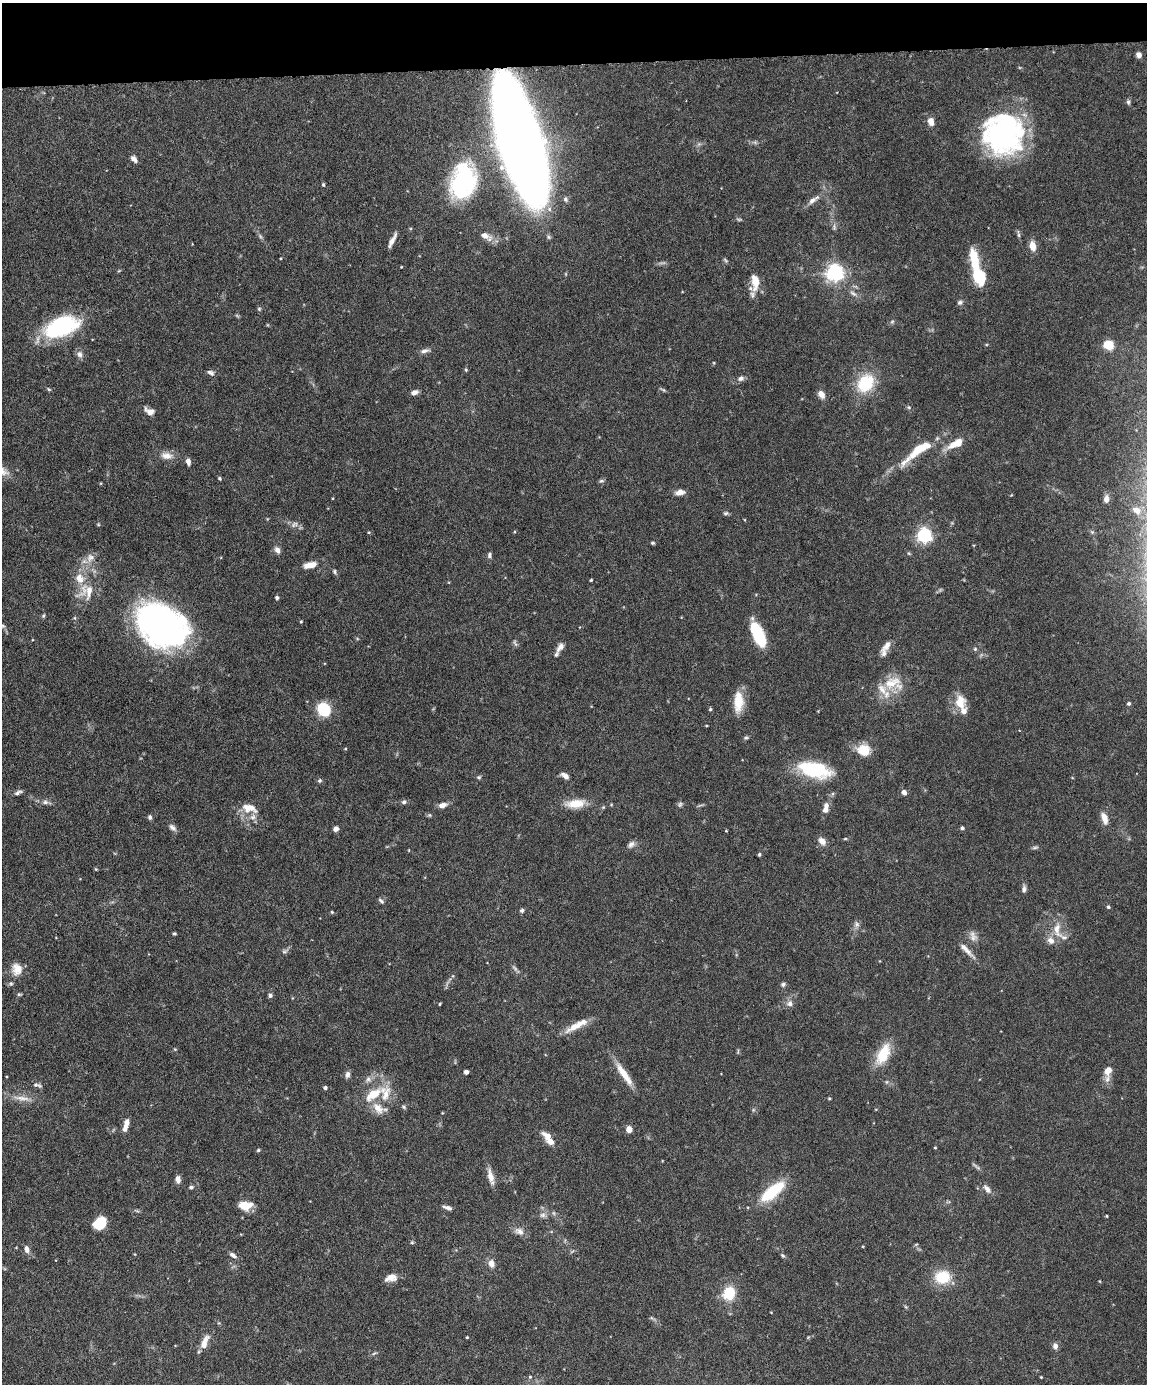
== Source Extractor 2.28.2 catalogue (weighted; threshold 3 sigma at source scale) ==
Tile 3 of 4 x 3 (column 3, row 1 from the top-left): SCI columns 2294-3438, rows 3003-4384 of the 4586 x 4516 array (HDU 1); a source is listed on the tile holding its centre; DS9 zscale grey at full resolution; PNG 1149 x 1386 px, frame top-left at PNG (2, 3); no overlay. Shown black and unused: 4% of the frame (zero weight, under 4 of 8 exposures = <1% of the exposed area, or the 3 px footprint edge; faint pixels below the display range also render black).
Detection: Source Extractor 2.28.2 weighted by HDU 2 'WHT'; one run over the whole footprint, this tile lists its part. Background 0.0981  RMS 0.0031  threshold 0.0127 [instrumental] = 3 sigma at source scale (4.09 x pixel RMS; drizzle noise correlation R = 1.36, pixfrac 0.8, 0.05/0.05 arcsec/px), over >= 5 px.
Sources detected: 194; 2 too faint to see at this stretch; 3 inside a brighter object's white glare — not listed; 11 inside a brighter listed object's ellipse — not listed separately; the other 178 listed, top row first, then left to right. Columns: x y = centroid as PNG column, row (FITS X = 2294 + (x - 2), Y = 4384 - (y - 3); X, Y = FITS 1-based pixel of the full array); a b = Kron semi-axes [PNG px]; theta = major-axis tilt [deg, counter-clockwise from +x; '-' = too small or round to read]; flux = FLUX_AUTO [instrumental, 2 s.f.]
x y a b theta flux
1139 55 6 5 - 1.6
1128 102 7 5 -81 0.68
931 121 8 6 -75 2.5
1004 125 51 43 78 43
521 142 78 24 -74 780
134 159 9 6 -50 1.1
463 181 45 30 74 35
323 185 5 4 - 0.4
566 199 8 6 -75 0.87
813 200 19 6 34 2.1
1018 234 12 3 -82 0.61
260 236 9 4 -55 0.66
485 236 12 8 -24 2.2
392 240 19 5 63 1.8
1032 246 10 7 -80 2.9
281 258 3 2 - 0.23
725 260 9 4 -45 0.46
835 273 6 6 - 120
980 276 18 13 -74 10
755 282 19 10 85 5.5
853 293 12 5 -34 1.1
960 302 8 6 30 0.73
259 309 5 5 - 0.43
892 322 6 5 - 0.51
61 327 38 19 22 29
1109 345 8 7 - 6.9
425 351 13 5 9 1.2
79 354 10 8 -72 1.2
466 370 5 4 - 0.35
210 373 10 6 -23 0.93
741 378 9 7 14 1
865 383 21 16 52 14
49 389 6 4 -32 0.35
663 390 8 4 -28 0.44
414 392 8 5 23 1.4
821 394 10 7 -56 1.9
909 407 7 5 -21 0.47
149 411 11 7 -27 2
956 444 23 8 27 5
917 451 52 11 39 10
167 456 18 10 -7 2.6
188 461 7 5 -76 1.4
220 478 4 4 - 0.4
601 481 8 5 17 0.52
101 483 4 3 - 0.23
680 492 12 7 9 1.7
1106 499 8 5 86 1.3
1136 510 12 8 -34 2.7
726 513 7 5 15 0.55
294 524 11 6 31 1.2
369 532 4 4 - 0.31
924 535 6 6 - 79
653 543 5 4 - 0.36
277 550 9 7 -59 1.3
909 554 5 3 - 0.32
490 555 7 6 - 0.69
90 558 13 11 62 2.4
310 565 14 7 10 3.7
335 572 7 5 -61 0.61
591 580 3 3 - 0.32
86 591 26 22 27 6.7
277 598 4 3 - 0.72
43 616 6 4 59 0.41
301 622 4 3 - 0.32
161 625 48 34 -37 110
3 626 7 5 -46 0.56
758 635 21 10 -62 16
515 643 11 4 -70 0.58
887 645 18 8 51 2.2
560 647 12 6 54 1.7
975 649 5 5 - 0.43
892 683 29 16 23 7.8
738 702 24 10 88 6.5
960 702 19 14 -83 5
1129 703 5 4 - 0.5
324 709 11 9 -57 14
710 709 5 4 - 0.42
706 725 4 2 - 0.27
746 738 6 5 - 0.53
345 749 4 4 - 0.27
864 750 12 11 - 6.9
815 770 32 14 -13 21
565 776 10 6 -31 1.4
479 777 6 5 - 0.5
320 780 6 5 - 0.52
18 792 11 5 29 0.87
904 792 6 5 - 1.4
46 802 12 6 -11 1.3
404 802 6 6 - 0.76
576 803 26 11 6 5.2
680 804 8 6 41 0.63
442 805 10 6 15 1.8
249 808 20 11 -12 4.2
826 808 14 7 81 2.4
429 815 6 5 - 0.42
150 817 6 5 - 0.66
1104 818 17 8 -72 2.5
172 828 10 6 -42 1.1
962 828 4 4 - 0.64
336 829 6 5 - 1.3
726 831 4 3 - 0.21
845 839 5 3 - 0.29
822 841 11 7 -52 1.9
631 844 11 7 38 1.2
1035 847 9 4 11 0.57
409 850 4 3 - 0.21
759 854 4 4 - 0.48
96 869 5 3 - 0.27
1024 889 9 5 89 1
381 901 8 4 -44 0.62
1108 907 4 4 - 0.48
522 910 6 5 - 0.65
332 912 5 4 - 0.34
856 924 9 7 -66 1
1057 929 25 11 -82 4.5
174 933 4 3 - 0.38
973 936 15 9 -73 1.9
966 950 28 6 -46 2.4
285 951 10 5 25 0.76
17 969 15 13 -86 3.7
11 984 6 6 - 0.57
783 984 7 5 30 0.68
19 994 6 4 -8 0.4
270 995 6 6 - 0.63
440 1004 3 3 - 0.3
790 1004 9 8 - 1.5
576 1025 33 8 29 4.8
175 1049 5 4 - 0.3
738 1052 8 3 85 0.34
883 1054 30 14 63 7.9
1108 1071 13 9 67 2.9
466 1072 4 4 - 1.6
624 1074 35 8 -56 5.1
348 1075 8 6 64 1.2
368 1079 10 8 47 1.4
37 1085 12 5 -15 0.98
325 1088 4 4 - 0.68
373 1094 16 7 33 7.7
386 1094 30 13 77 6.2
22 1098 32 7 -8 3.3
829 1098 4 4 - 0.31
404 1107 6 5 - 0.51
753 1110 6 4 47 0.43
442 1113 4 3 - 0.21
126 1125 15 5 76 2.7
629 1130 6 5 - 2.6
548 1136 17 8 -35 2.9
935 1148 3 3 - 0.29
258 1150 5 4 - 0.39
976 1166 16 3 -38 0.68
491 1177 22 7 -75 2.5
178 1179 8 5 -84 1.5
191 1187 6 5 - 0.68
987 1189 13 7 -50 1.6
772 1191 33 12 39 13
245 1205 14 9 -1 5
447 1208 11 5 -16 1.2
543 1215 9 7 4 1.2
1106 1216 3 2 - 0.26
100 1223 11 9 33 9.2
519 1231 14 9 -23 1.8
412 1242 5 4 - 0.41
27 1249 10 6 -76 1.4
233 1255 10 5 -31 1.1
783 1256 7 5 -44 0.51
491 1263 11 8 -75 1.8
942 1277 16 13 2 9.8
391 1278 14 8 16 2.5
1100 1281 4 3 - 0.23
729 1293 19 16 67 7.2
771 1312 4 2 - 0.18
652 1318 10 4 -34 0.57
467 1337 4 3 - 0.28
205 1342 21 8 67 3
1055 1346 7 6 - 1.3
374 1353 8 4 23 0.47
530 1377 5 4 - 0.39
1041 1377 3 2 - 0.23
Overlapping masked pixels (flux is a lower limit): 1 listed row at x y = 521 142